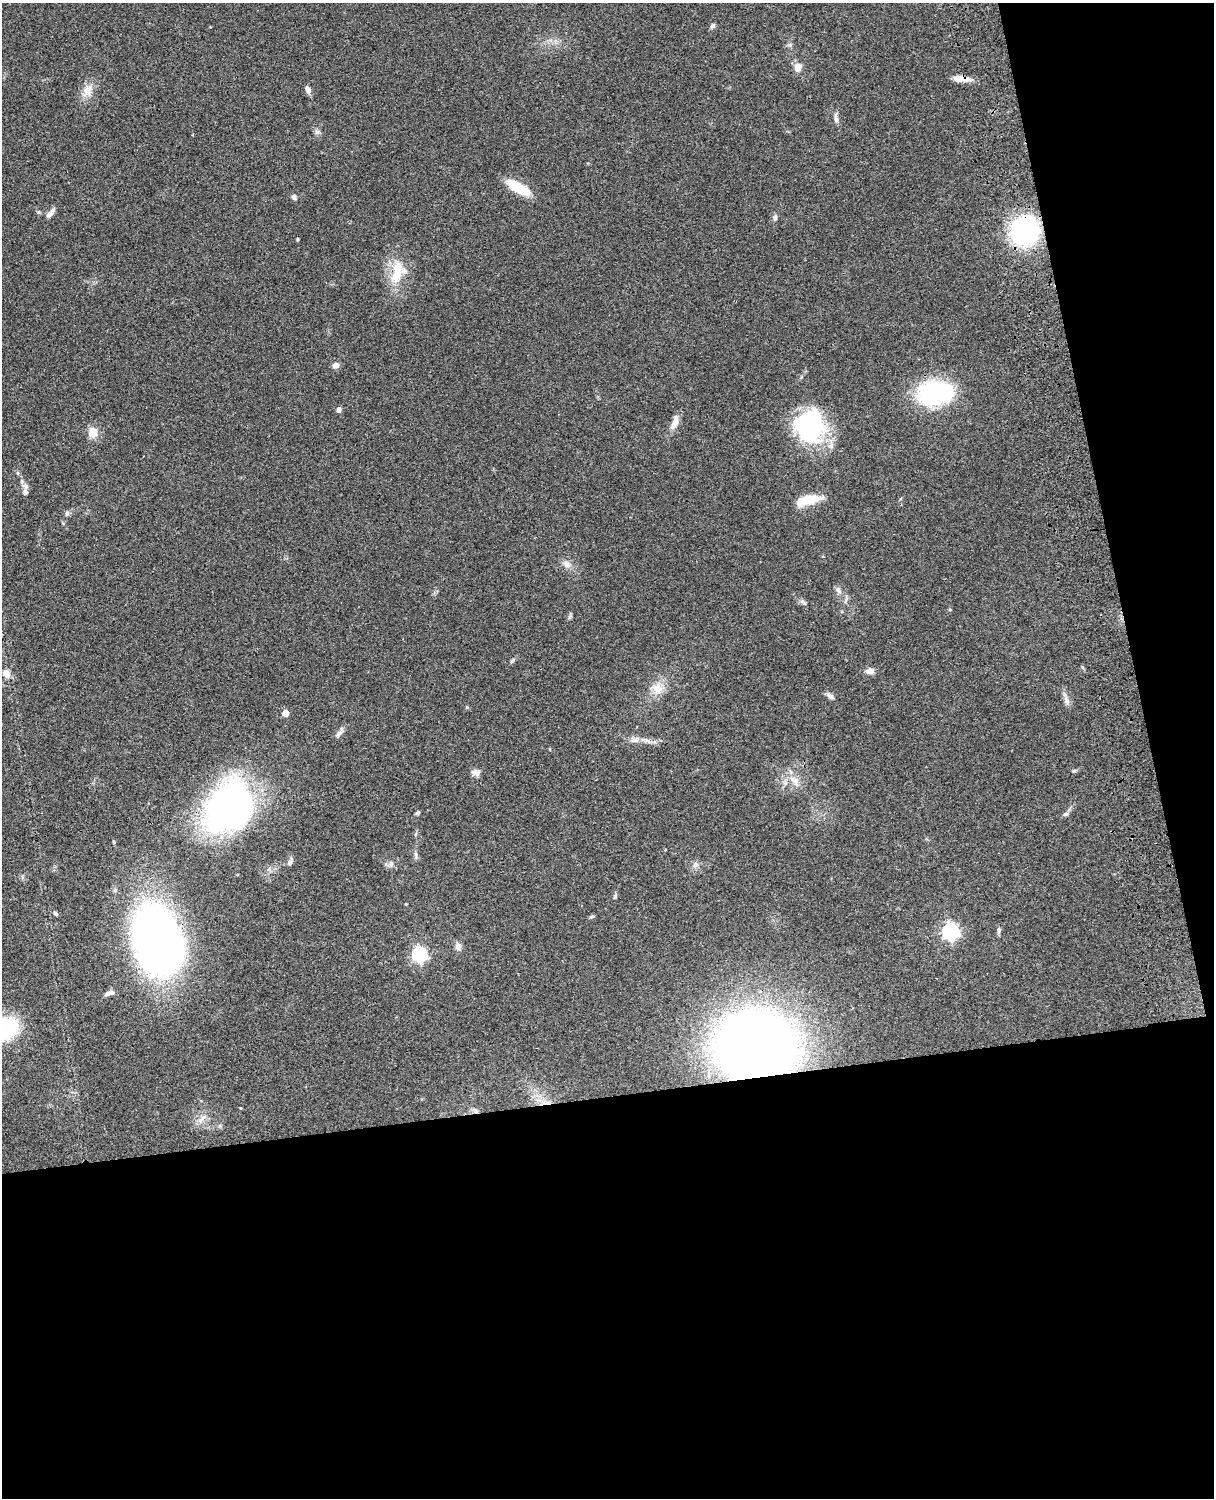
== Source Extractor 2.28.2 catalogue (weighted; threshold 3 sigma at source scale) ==
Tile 12 of 4 x 3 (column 4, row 3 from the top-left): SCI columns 3759-4970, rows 278-1773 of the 5089 x 4929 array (HDU 1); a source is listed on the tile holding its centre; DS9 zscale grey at full resolution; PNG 1216 x 1500 px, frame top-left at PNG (2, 3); no overlay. Shown black and unused: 33% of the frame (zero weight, under 3 of 4 exposures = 6% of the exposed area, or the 3 px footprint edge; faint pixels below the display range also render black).
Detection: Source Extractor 2.28.2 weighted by HDU 2 'WHT'; one run over the whole footprint, this tile lists its part. Background 0.0748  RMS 0.0058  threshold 0.0262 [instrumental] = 3 sigma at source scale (4.5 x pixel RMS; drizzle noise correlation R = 1.50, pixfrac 1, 0.05/0.05 arcsec/px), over >= 5 px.
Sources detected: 69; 1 cosmic-ray / hot-pixel residue — not listed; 3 inside a brighter listed object's ellipse — not listed separately; the other 65 listed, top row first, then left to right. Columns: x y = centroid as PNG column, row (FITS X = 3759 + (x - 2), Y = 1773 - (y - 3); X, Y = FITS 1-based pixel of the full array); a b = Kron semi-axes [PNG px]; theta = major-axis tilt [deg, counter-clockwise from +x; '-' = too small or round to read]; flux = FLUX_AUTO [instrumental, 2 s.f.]
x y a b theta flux
713 26 7 6 - 1.3
790 45 6 6 - 1.1
798 67 10 9 - 4.4
961 79 23 7 -3 5.7
308 90 9 6 -75 2.7
87 91 19 12 56 6.8
836 118 16 5 -79 2.3
318 132 8 5 19 1.3
517 187 26 11 -36 15
294 197 6 5 - 2
50 213 14 6 49 3
775 217 9 6 -88 1.4
1025 231 24 22 20 90
297 239 5 3 - 0.5
397 273 39 15 81 17
336 365 8 6 23 2.8
935 393 31 21 5 84
339 410 7 6 - 1.6
674 423 21 8 68 5.3
810 426 35 30 -74 73
93 432 10 9 - 7.1
18 473 6 4 -71 0.81
26 486 8 8 - 2.1
808 500 30 9 13 14
67 513 8 5 89 1.4
567 564 13 9 -33 3.5
838 590 12 6 -63 2.3
803 602 12 4 -44 1.5
950 610 4 3 - 0.53
512 660 8 5 46 1.1
870 671 10 8 8 3.1
6 673 12 9 -54 4.4
658 688 17 14 87 8.2
830 696 11 5 -40 2.3
1067 701 14 6 -78 2.7
467 707 5 4 - 0.63
285 713 5 5 - 7.3
339 733 14 6 50 2.6
646 740 19 5 -18 3.5
1074 771 6 5 - 0.8
476 773 10 8 -13 2.9
795 781 18 11 -57 6.8
228 806 46 34 54 240
418 813 6 4 44 1
1066 814 6 5 - 1.4
114 842 5 4 - 0.57
416 855 11 4 -81 1.4
290 862 11 5 61 1.8
391 864 10 6 60 2.1
696 865 8 6 15 2
615 896 9 5 76 1.1
406 904 3 3 - 0.39
55 913 6 4 -50 1.1
591 917 8 3 19 0.76
999 930 8 5 89 1.5
950 931 7 7 - 180
157 939 56 38 -71 410
458 946 12 7 -78 2.8
419 954 6 6 - 130
109 993 11 5 18 2.4
6 1029 23 19 35 47
757 1046 56 48 -2 610
240 1108 3 3 - 0.47
475 1110 10 5 -37 1.8
201 1119 16 7 50 4
Overlapping masked pixels (flux is a lower limit): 5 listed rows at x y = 961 79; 1025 231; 157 939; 757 1046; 475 1110
Isophote crosses this tile's border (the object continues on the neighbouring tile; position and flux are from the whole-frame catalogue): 1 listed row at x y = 6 1029